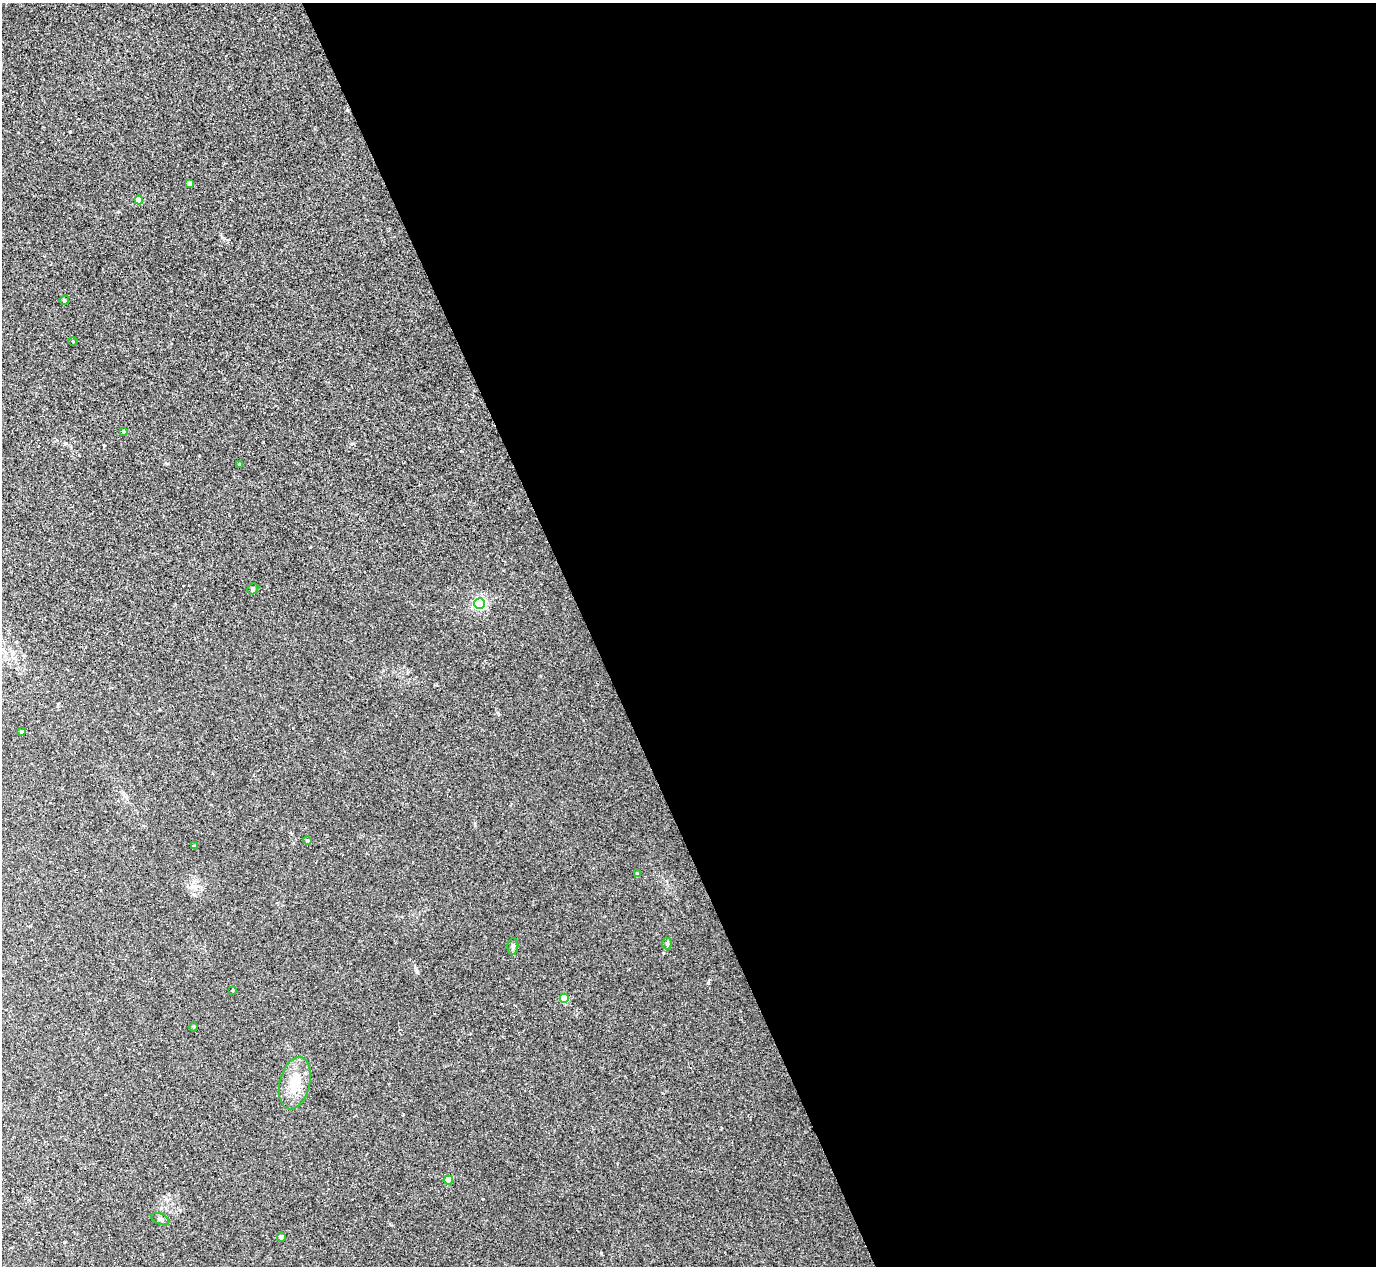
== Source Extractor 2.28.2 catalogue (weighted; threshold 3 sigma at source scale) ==
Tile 8 of 4 x 4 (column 4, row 2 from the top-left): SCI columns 4166-5539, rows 2711-3974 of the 5567 x 5545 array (HDU 1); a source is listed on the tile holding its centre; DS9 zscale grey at full resolution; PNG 1378 x 1268 px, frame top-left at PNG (2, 3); each listed source drawn as its Kron ellipse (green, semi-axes under 4 px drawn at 4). Shown black and unused: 57% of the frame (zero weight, under 2 of 3 exposures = <1% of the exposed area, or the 3 px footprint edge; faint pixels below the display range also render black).
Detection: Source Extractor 2.28.2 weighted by HDU 2 'WHT'; one run over the whole footprint, this tile lists its part. Background 0.0497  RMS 0.0076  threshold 0.0343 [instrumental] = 3 sigma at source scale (4.5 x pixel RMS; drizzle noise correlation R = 1.50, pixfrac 1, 0.05/0.05 arcsec/px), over >= 5 px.
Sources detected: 21; all 21 listed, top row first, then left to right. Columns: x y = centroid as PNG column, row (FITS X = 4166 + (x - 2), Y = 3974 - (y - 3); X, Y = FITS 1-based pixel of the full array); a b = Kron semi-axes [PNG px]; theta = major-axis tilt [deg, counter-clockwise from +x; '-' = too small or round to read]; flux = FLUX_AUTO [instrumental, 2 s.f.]
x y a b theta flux
190 183 4 4 - 4.2
139 200 4 4 - 12
64 300 5 4 - 0.94
73 341 4 3 - 0.55
123 431 4 3 - 0.67
240 464 4 3 - 0.94
253 589 6 5 - 1
480 603 5 5 - 120
22 732 3 3 - 1.1
307 841 4 4 - 1.3
194 846 3 3 - 0.8
637 874 3 3 - 1.2
667 944 6 5 - 1.1
513 946 8 5 85 1.6
233 990 4 2 - 0.5
564 998 4 4 - 18
194 1027 5 3 - 0.67
295 1083 27 15 76 16
448 1180 4 4 - 20
160 1219 9 5 -24 1.9
281 1237 4 4 - 7
Unlisted compact peaks at least as high as the median listed source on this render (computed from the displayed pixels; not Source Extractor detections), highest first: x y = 601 1253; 70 132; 483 1199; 417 972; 708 982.